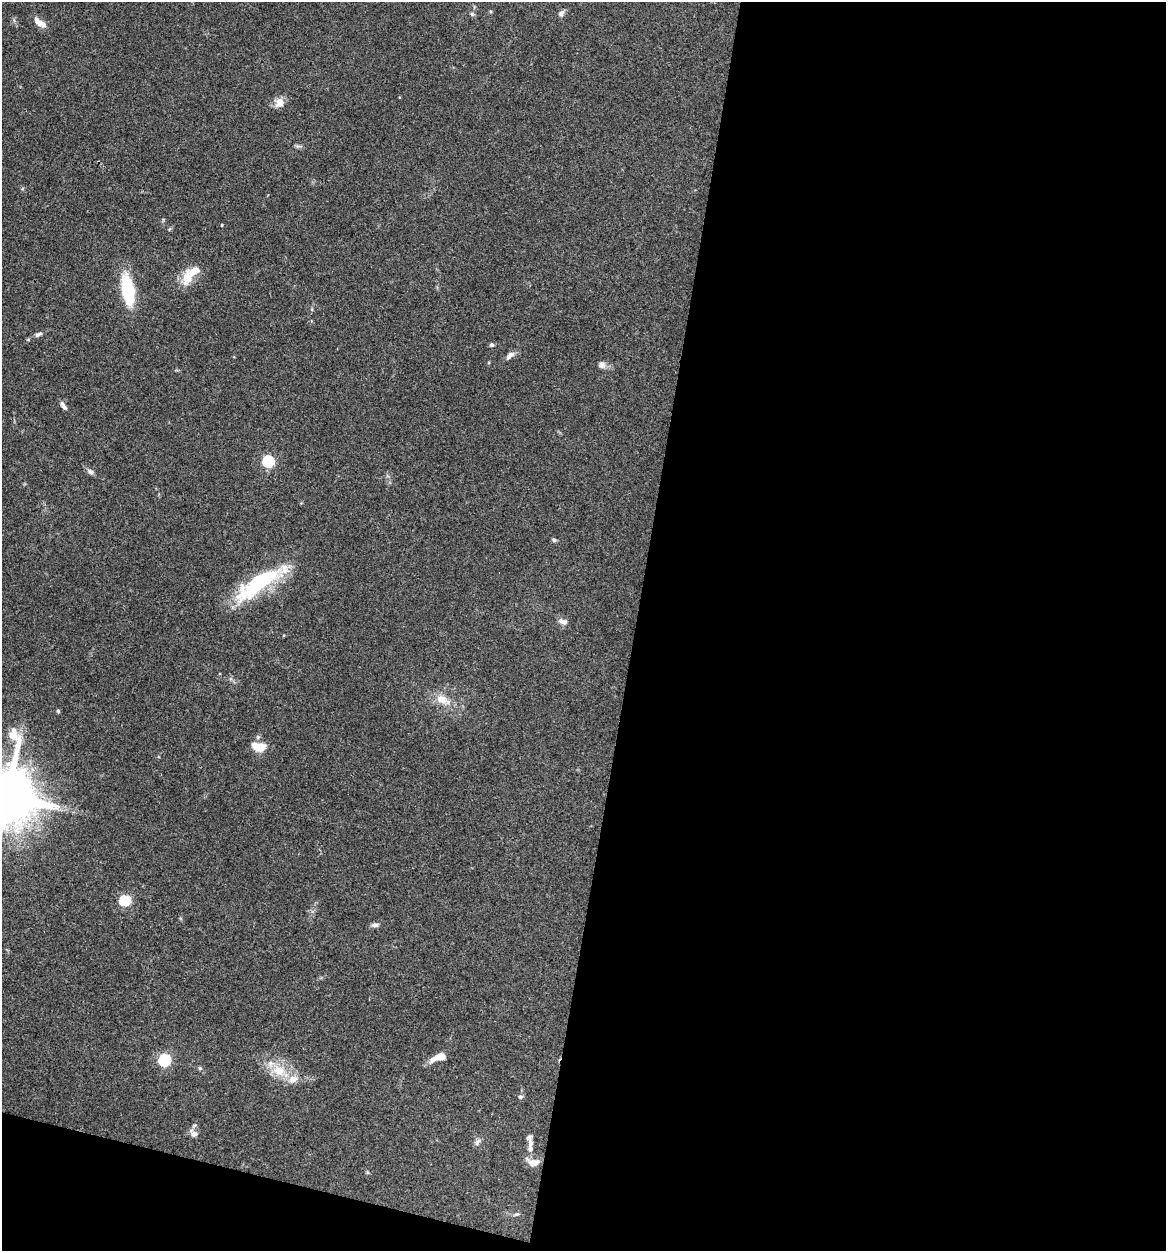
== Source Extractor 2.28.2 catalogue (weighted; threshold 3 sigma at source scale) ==
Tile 16 of 4 x 4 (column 4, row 4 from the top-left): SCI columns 3616-4779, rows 5-1253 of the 5024 x 5001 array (HDU 1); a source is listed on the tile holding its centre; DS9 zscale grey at full resolution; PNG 1168 x 1253 px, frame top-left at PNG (2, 2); no overlay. Shown black and unused: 48% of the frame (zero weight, under 3 of 4 exposures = <1% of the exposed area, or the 3 px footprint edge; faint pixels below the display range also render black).
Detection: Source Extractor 2.28.2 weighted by HDU 2 'WHT'; one run over the whole footprint, this tile lists its part. Background 0.0777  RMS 0.0062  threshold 0.0278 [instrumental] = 3 sigma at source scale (4.5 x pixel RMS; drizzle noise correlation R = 1.50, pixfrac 1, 0.05/0.05 arcsec/px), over >= 5 px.
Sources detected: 38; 4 inside a brighter listed object's ellipse — not listed separately; the other 34 listed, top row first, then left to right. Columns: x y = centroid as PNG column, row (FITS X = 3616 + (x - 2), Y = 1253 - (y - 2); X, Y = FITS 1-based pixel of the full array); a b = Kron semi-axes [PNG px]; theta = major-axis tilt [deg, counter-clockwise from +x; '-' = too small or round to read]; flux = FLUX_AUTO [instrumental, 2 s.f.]
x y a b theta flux
490 11 5 3 - 0.58
561 13 9 7 67 2.1
472 14 6 5 - 1.1
39 23 15 6 -37 6.3
279 102 11 9 72 5.8
222 225 4 3 - 0.45
188 277 22 14 79 10
128 289 25 9 -80 46
38 334 10 5 25 1.9
492 345 5 5 - 1.4
510 355 14 6 39 2.8
602 365 10 8 -68 2.5
63 406 11 5 -56 2.3
268 461 5 5 - 72
91 471 10 6 -21 2.1
554 540 6 5 - 1.1
259 583 66 17 33 55
563 622 13 7 -21 3
442 700 21 11 -21 9.4
58 711 5 5 - 0.85
258 747 19 11 -10 8.6
7 796 17 15 -81 4600
125 900 6 5 - 40
375 925 8 6 8 2
439 1057 16 7 20 8.7
165 1060 6 5 - 87
200 1068 6 5 - 0.94
279 1071 20 15 -19 14
520 1097 6 5 - 1.3
193 1134 12 9 -53 3.3
478 1141 13 4 40 1.9
530 1144 12 6 77 2.5
533 1162 15 9 -8 5.5
517 1214 6 4 10 0.96
Isophote crosses this tile's border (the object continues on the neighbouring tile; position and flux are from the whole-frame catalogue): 1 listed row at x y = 7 796